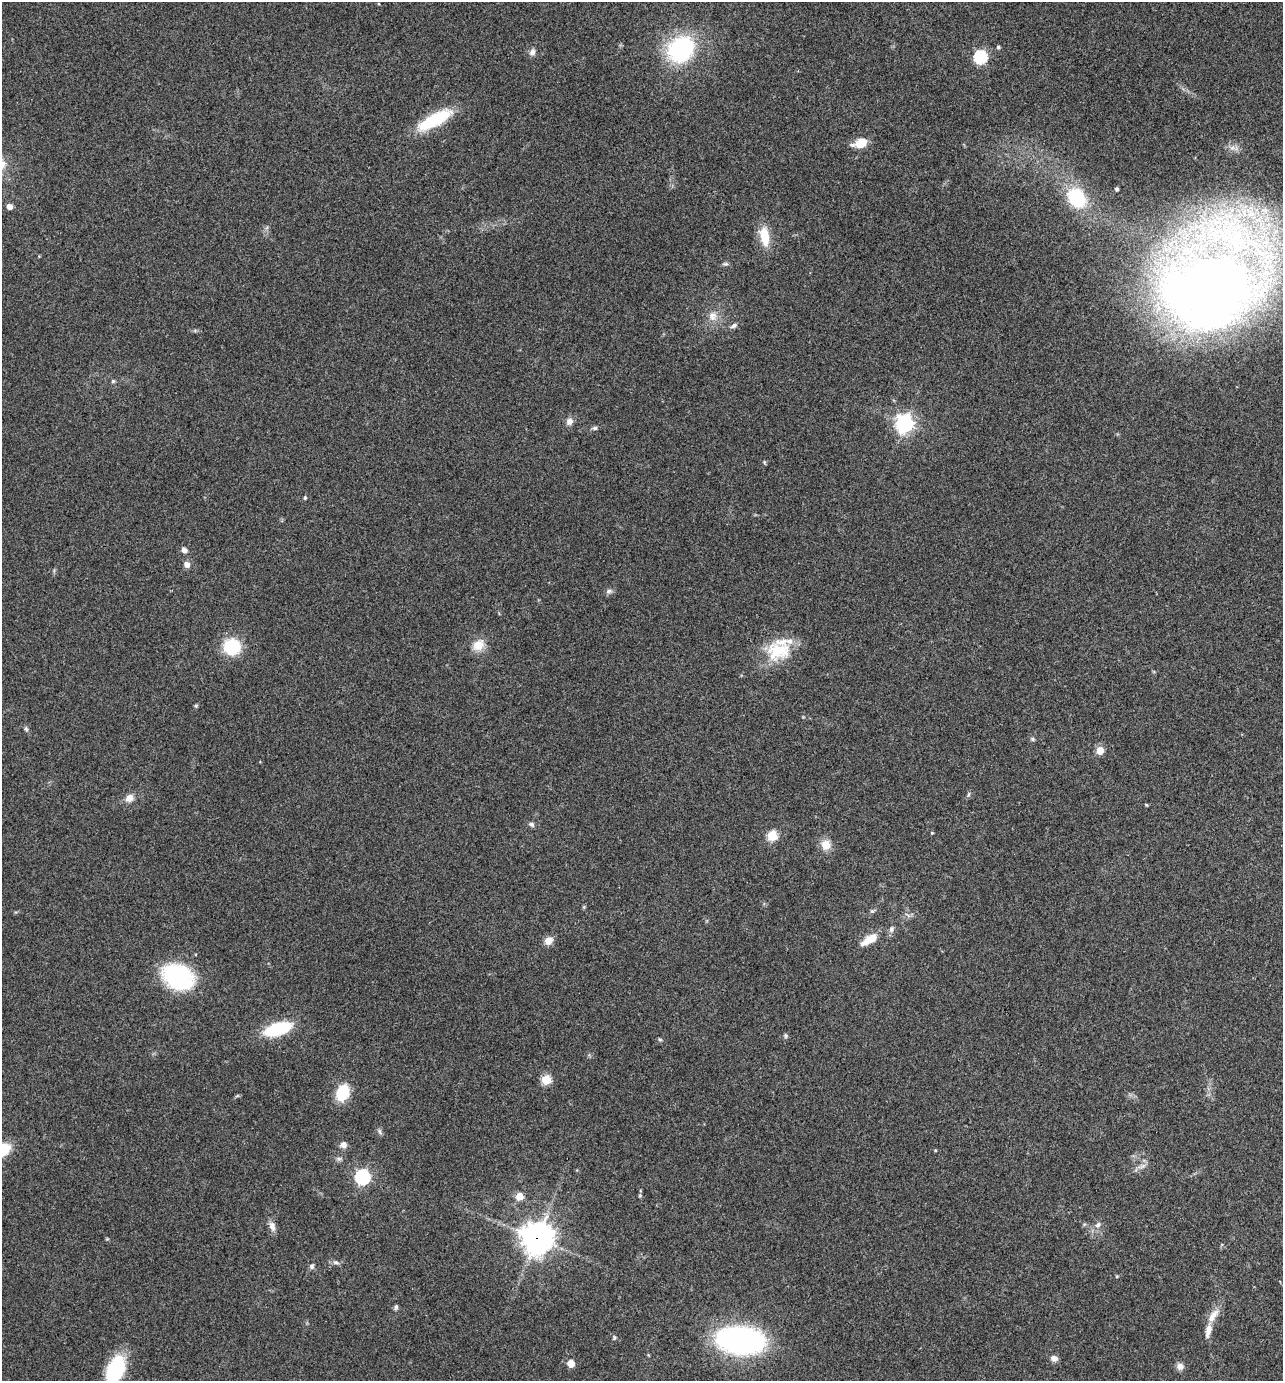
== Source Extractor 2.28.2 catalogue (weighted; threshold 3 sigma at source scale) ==
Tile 6 of 4 x 4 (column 2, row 2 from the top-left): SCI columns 1421-2701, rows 2763-4141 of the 5535 x 5521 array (HDU 1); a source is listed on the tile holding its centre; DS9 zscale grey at full resolution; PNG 1285 x 1383 px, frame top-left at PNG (2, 2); no overlay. Shown black and unused: <1% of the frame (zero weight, under 3 of 4 exposures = <1% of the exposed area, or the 3 px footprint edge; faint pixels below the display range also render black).
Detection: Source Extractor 2.28.2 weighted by HDU 2 'WHT'; one run over the whole footprint, this tile lists its part. Background 0.165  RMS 0.0072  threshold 0.0322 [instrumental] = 3 sigma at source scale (4.5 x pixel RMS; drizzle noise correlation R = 1.50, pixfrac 1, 0.05/0.05 arcsec/px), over >= 5 px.
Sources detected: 73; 1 inside a brighter object's white glare — not listed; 3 inside a brighter listed object's ellipse — not listed separately; the other 69 listed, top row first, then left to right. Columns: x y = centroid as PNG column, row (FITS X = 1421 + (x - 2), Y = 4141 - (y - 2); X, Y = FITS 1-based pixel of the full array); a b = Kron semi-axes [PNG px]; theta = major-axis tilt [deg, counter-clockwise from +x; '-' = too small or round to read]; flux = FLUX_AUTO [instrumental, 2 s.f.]
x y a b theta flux
998 47 5 4 - 1.3
681 49 29 24 44 81
532 52 9 7 68 2.8
981 57 6 6 - 98
434 120 43 13 29 37
860 143 15 9 18 12
1117 189 4 3 - 1.6
1077 198 21 16 -57 43
9 207 6 6 - 3.8
764 236 23 10 -82 17
725 264 8 5 -7 1.5
1212 284 77 59 42 1200
713 316 13 11 83 6.7
734 325 10 5 29 2.3
113 381 5 5 - 1.1
569 421 9 8 - 3.9
904 424 7 7 - 300
595 428 7 5 3 1.7
305 497 4 4 - 1.3
184 550 7 6 - 2.9
187 564 8 7 - 3.7
609 591 8 7 - 2.2
478 645 17 13 39 9.9
232 647 15 15 - 34
778 651 33 25 11 30
196 706 5 4 - 0.99
26 729 6 5 - 1.3
1033 739 6 4 -88 1.1
1100 751 9 9 - 5.8
969 794 8 3 71 1.2
129 798 10 9 - 5.5
1146 805 5 3 - 0.68
531 824 8 6 -32 1.9
932 833 4 3 - 0.72
772 836 5 5 - 43
826 845 12 11 - 8.7
872 911 6 6 - 1.2
891 929 9 6 72 2.4
870 939 21 8 31 13
548 941 9 8 - 6.1
178 977 27 20 -22 86
278 1029 25 11 17 43
785 1036 6 5 - 1.2
660 1040 5 4 - 1
546 1080 5 5 - 35
342 1093 18 13 65 21
237 1096 7 4 19 0.91
380 1132 9 5 -71 1.7
343 1145 7 7 - 3.8
2 1150 12 8 25 33
935 1150 3 3 - 0.69
339 1159 6 6 - 1.6
1143 1166 11 4 33 2.5
362 1177 6 6 - 160
519 1196 5 5 - 16
1098 1225 9 6 37 2.7
272 1226 14 8 -67 4
537 1238 12 11 - 870
336 1262 10 6 -11 2.1
312 1267 7 7 - 1.8
1117 1276 5 3 - 0.65
396 1307 7 5 80 1.3
1213 1316 22 8 55 7.8
614 1337 7 5 90 1.2
740 1340 34 19 -4 230
1054 1358 8 6 -15 3.6
571 1364 5 5 - 15
1180 1366 9 8 - 3.6
117 1368 33 19 74 44
Overlapping masked pixels (flux is a lower limit): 1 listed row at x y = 537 1238
Isophote crosses this tile's border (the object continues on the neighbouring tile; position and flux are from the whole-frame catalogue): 2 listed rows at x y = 2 1150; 117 1368